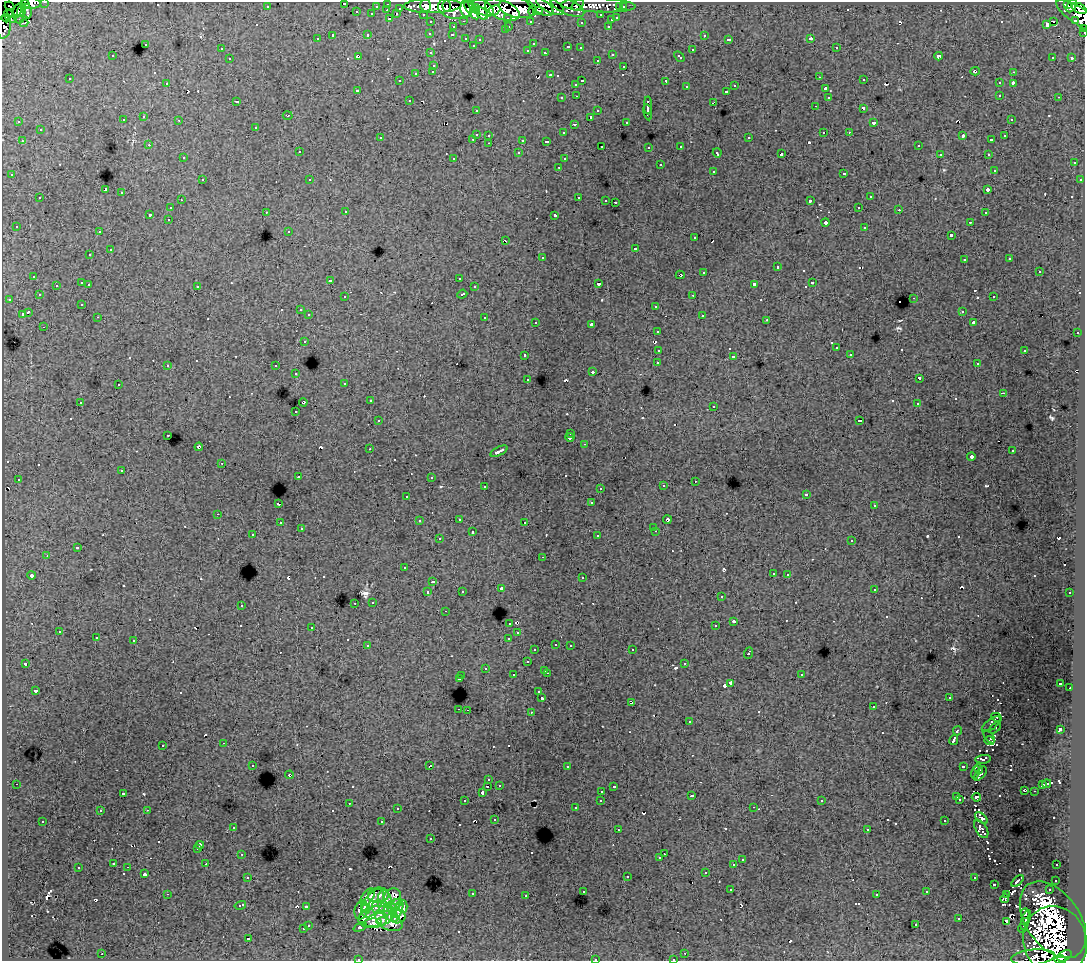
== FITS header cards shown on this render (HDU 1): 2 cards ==
NAXIS1  =                 1083
NAXIS2  =                  959

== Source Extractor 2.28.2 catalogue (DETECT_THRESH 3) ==
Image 1083 x 959 px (HDU 1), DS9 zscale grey, 1 PNG px = 1 image px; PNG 1087 x 963 px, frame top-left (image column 1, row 959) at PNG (2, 2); each listed source drawn as its Kron ellipse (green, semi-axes under 4 px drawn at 4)
Background 108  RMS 0.9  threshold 2.7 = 3 sigma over >= 5 px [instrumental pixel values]
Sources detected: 733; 13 with non-positive FLUX_AUTO (blend fragments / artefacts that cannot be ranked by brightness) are neither listed nor drawn; of the other 720, the 500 brightest by FLUX_AUTO listed and drawn (220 fainter detections omitted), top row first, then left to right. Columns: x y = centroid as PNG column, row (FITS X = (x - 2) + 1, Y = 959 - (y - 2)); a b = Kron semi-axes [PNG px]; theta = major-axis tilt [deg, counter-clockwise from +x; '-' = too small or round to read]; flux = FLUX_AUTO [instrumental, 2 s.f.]
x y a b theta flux
45 2 3 2 - 4200
31 3 10 5 -8 28000
344 3 3 2 - 530
26 4 4 3 - 17000
388 4 3 3 - 7200
1068 4 4 3 - 66000
577 5 7 3 38 20000
598 5 37 7 -2 71000
1072 5 7 3 61 29000
10 6 5 3 - 6700
267 6 3 3 - 2100
376 6 3 2 - 1800
426 6 6 5 - 55000
433 6 29 7 1 230000
447 6 5 3 - 47000
540 6 15 7 -33 110000
550 6 15 7 -27 93000
456 7 18 11 -6 220000
567 7 18 7 -24 70000
620 7 3 3 - 2000
623 7 3 3 - 3100
400 8 3 3 - 1500
471 8 13 5 -59 99000
483 8 11 7 -33 170000
517 8 18 10 -9 180000
1079 8 8 4 -29 140000
466 9 7 5 -79 110000
476 9 5 3 - 53000
21 10 6 3 74 30000
387 10 3 2 - 530
502 10 18 9 -22 410000
533 10 5 4 - 110000
17 11 8 3 66 27000
27 11 7 4 -79 3100
493 11 7 4 27 100000
538 11 5 4 - 81000
357 12 3 3 - 580
11 13 3 3 - 11000
482 13 7 5 -47 77000
372 14 3 3 - 1800
397 14 3 3 - 550
423 14 3 2 - 3000
601 15 3 3 - 2400
10 16 7 5 -50 19000
1080 17 28 8 -32 81000
6 18 4 2 - 8000
508 18 3 3 - 1900
617 18 3 3 - 1100
19 19 4 3 - 2000
390 19 3 3 - 920
611 20 3 3 - 360
1076 20 3 3 - 8800
464 21 3 2 - 650
530 21 3 3 - 2200
1054 21 3 3 - 3100
431 22 3 3 - 2600
581 22 3 3 - 360
24 23 4 2 - 640
1047 24 4 3 - 1500
509 26 3 2 - 600
608 26 3 3 - 800
4 27 12 7 86 30000
453 27 3 3 - 690
1083 28 3 2 - 3100
505 30 3 3 - 440
1084 32 3 2 - 2700
430 33 3 3 - 450
368 35 3 3 - 940
452 35 3 2 - 410
704 35 3 3 - 500
333 36 3 3 - 2300
466 38 3 3 - 780
811 38 3 3 - 20000
317 39 3 3 - 320
480 39 3 3 - 380
729 39 4 3 - 440
145 44 3 3 - 730
533 44 3 3 - 320
473 45 3 3 - 410
568 47 4 3 - 1000
580 48 3 3 - 390
836 48 3 2 - 570
221 49 3 3 - 360
528 50 3 3 - 360
692 50 3 3 - 750
431 53 3 3 - 520
545 53 4 3 - 1000
612 54 3 3 - 650
112 56 3 3 - 340
358 56 4 4 - 350
679 56 6 3 -43 850
939 56 4 4 - 830
1053 57 3 3 - 370
1071 58 4 3 - 530
230 59 3 3 - 630
597 60 3 3 - 400
434 65 3 3 - 680
624 66 3 3 - 650
433 71 3 3 - 540
975 71 4 3 - 630
1013 72 3 2 - 610
416 73 3 3 - 1000
550 75 3 3 - 820
820 77 3 2 - 300
70 79 3 3 - 290
864 80 3 2 - 310
400 81 3 3 - 320
582 81 3 3 - 1100
666 81 4 3 - 1600
167 83 3 3 - 450
999 83 3 3 - 570
1013 83 4 3 - 740
576 84 3 3 - 570
735 86 3 3 - 480
686 87 3 3 - 480
825 89 3 3 - 910
358 90 4 3 - 280
726 91 3 3 - 940
1000 95 3 3 - 570
577 96 3 2 - 430
828 97 3 3 - 510
1059 97 3 2 - 460
562 98 3 3 - 440
409 100 3 3 - 440
237 101 4 3 - 350
713 102 4 2 - 1000
648 105 9 3 -89 4800
815 106 3 2 - 330
863 108 3 3 - 1500
476 110 3 3 - 380
598 111 3 3 - 530
648 112 8 3 -80 4300
288 115 5 3 - 290
144 117 3 3 - 460
590 117 3 3 - 1300
1011 119 3 3 - 310
123 120 3 3 - 530
179 120 3 2 - 350
19 122 3 3 - 340
626 122 3 3 - 450
874 123 4 3 - 650
574 124 4 3 - 480
256 127 3 3 - 520
40 130 3 3 - 640
823 132 3 2 - 400
849 132 3 2 - 390
563 133 3 3 - 350
476 134 3 3 - 1300
489 135 3 3 - 590
963 136 4 3 - 1100
1005 136 3 3 - 410
380 138 3 3 - 360
749 138 3 3 - 770
473 139 3 2 - 540
523 140 3 3 - 1200
991 140 3 3 - 400
22 141 3 2 - 540
546 141 4 3 - 520
489 143 3 2 - 420
149 145 3 2 - 400
602 146 3 3 - 400
681 146 3 3 - 600
918 146 3 3 - 480
649 147 3 3 - 370
299 152 3 3 - 610
519 153 3 3 - 470
717 153 4 3 - 420
781 154 4 3 - 2500
940 154 3 3 - 320
988 154 3 3 - 450
183 158 3 3 - 460
454 158 3 3 - 350
564 159 3 3 - 360
1074 163 3 3 - 550
660 165 3 3 - 860
559 167 3 2 - 360
994 170 3 3 - 270
713 171 3 3 - 690
844 173 3 3 - 990
12 175 3 3 - 490
202 180 3 3 - 650
310 180 3 3 - 300
1080 180 3 3 - 360
105 190 4 3 - 12000
988 190 4 3 - 990
122 193 3 3 - 900
579 197 3 3 - 720
870 197 3 3 - 710
40 198 3 3 - 740
181 200 3 2 - 450
606 200 3 2 - 310
810 201 4 3 - 2600
615 202 3 2 - 510
859 207 3 3 - 360
170 208 3 3 - 520
899 210 2 2 - 410
266 212 3 2 - 390
346 212 3 2 - 410
985 213 3 3 - 450
150 214 3 3 - 2300
555 215 4 3 - 3200
168 219 3 2 - 460
826 222 4 4 - 370
970 222 3 2 - 460
16 226 3 3 - 390
865 227 3 3 - 940
289 231 3 3 - 290
99 232 3 2 - 390
951 235 4 3 - 2300
695 238 3 3 - 500
505 241 3 2 - 770
635 248 3 3 - 1000
110 250 3 3 - 1100
90 255 3 3 - 440
542 257 3 3 - 490
1010 259 3 3 - 320
964 260 3 3 - 450
777 267 3 3 - 1300
704 272 3 3 - 720
1039 272 3 3 - 1200
680 275 4 4 - 280
34 276 3 3 - 550
459 278 3 3 - 400
330 280 3 3 - 370
82 283 3 3 - 1300
812 283 3 3 - 980
89 284 3 2 - 540
599 284 3 3 - 3200
754 284 4 3 - 3300
56 285 3 3 - 380
197 286 3 3 - 550
474 287 3 3 - 550
462 294 5 3 - 960
39 295 3 3 - 420
693 295 3 2 - 440
345 297 3 3 - 450
993 297 3 3 - 490
914 298 3 2 - 840
9 299 3 2 - 350
82 304 3 3 - 320
656 306 3 3 - 820
300 310 3 3 - 470
962 311 3 3 - 440
28 312 4 3 - 2500
22 314 3 3 - 1400
309 315 3 3 - 560
702 315 3 3 - 510
98 317 3 2 - 460
485 318 3 3 - 1100
767 320 3 3 - 350
536 322 3 3 - 510
974 323 4 3 - 840
592 325 3 3 - 1800
44 327 3 2 - 420
657 331 3 3 - 470
1077 333 3 2 - 600
304 341 3 3 - 480
836 348 3 3 - 490
659 350 4 3 - 1700
1025 350 3 3 - 840
850 354 3 3 - 370
525 355 3 3 - 760
733 356 4 3 - 490
658 363 3 3 - 1700
977 364 3 3 - 350
168 365 3 3 - 670
276 366 3 3 - 640
593 372 3 3 - 1300
296 374 3 2 - 270
919 378 4 3 - 3000
528 379 3 3 - 490
345 383 3 3 - 420
118 385 3 3 - 460
1003 393 4 2 - 500
370 401 3 3 - 450
80 402 3 3 - 360
303 402 4 4 - 380
917 404 3 3 - 310
714 406 3 3 - 410
296 412 3 2 - 270
378 421 3 3 - 540
860 421 3 3 - 410
571 434 3 3 - 350
168 435 3 2 - 480
570 437 4 3 - 260
585 444 3 2 - 320
199 447 4 4 - 370
370 449 3 2 - 260
499 451 9 3 27 490
1013 451 3 3 - 410
971 456 4 4 - 350
222 463 3 3 - 390
122 471 3 3 - 580
298 477 3 3 - 360
431 477 3 3 - 290
18 479 3 3 - 340
695 481 3 2 - 320
485 486 3 3 - 540
663 486 3 3 - 470
600 488 3 2 - 330
806 494 3 3 - 390
407 496 3 3 - 300
591 503 3 3 - 340
278 504 3 3 - 2000
874 506 3 3 - 370
218 514 3 2 - 400
459 519 3 3 - 680
667 520 4 4 - 330
419 521 3 3 - 410
525 522 3 3 - 420
280 523 3 3 - 500
654 527 3 3 - 360
301 529 3 3 - 410
656 531 3 2 - 540
472 532 3 3 - 1000
253 535 3 2 - 410
598 536 3 3 - 490
439 539 3 3 - 420
852 541 3 3 - 640
77 548 4 3 - 1700
47 556 3 2 - 490
543 557 3 2 - 290
404 568 3 3 - 290
773 573 3 3 - 410
788 574 3 3 - 440
31 575 4 4 - 350
582 578 3 3 - 620
433 582 4 2 - 510
501 589 4 3 - 900
874 589 3 3 - 490
462 591 3 3 - 340
428 592 3 3 - 870
1070 593 3 3 - 460
721 597 3 3 - 560
373 602 3 3 - 380
355 603 3 3 - 470
241 605 3 3 - 690
445 611 3 2 - 290
734 621 3 3 - 1900
510 623 3 3 - 580
716 626 3 3 - 930
312 627 3 3 - 500
59 632 3 3 - 440
518 633 3 3 - 340
96 638 3 3 - 610
509 638 4 3 - 1100
134 641 3 3 - 1300
556 644 3 3 - 440
570 645 3 3 - 550
368 646 4 3 - 550
535 650 3 3 - 310
632 650 3 2 - 440
748 653 5 3 - 1400
527 662 3 3 - 570
685 663 3 3 - 550
25 664 3 3 - 410
485 668 3 3 - 410
545 670 3 3 - 590
547 673 3 2 - 810
801 674 3 3 - 580
513 675 3 3 - 570
462 676 3 2 - 540
459 679 3 3 - 1900
731 683 4 3 - 780
1061 683 3 3 - 540
1070 688 2 2 - 390
35 691 4 3 - 540
539 692 3 3 - 550
949 697 3 3 - 340
542 698 3 3 - 2800
632 702 3 3 - 270
873 707 3 2 - 460
459 709 3 2 - 680
467 710 3 2 - 570
531 712 3 3 - 730
996 717 5 3 - 320
689 722 3 3 - 570
991 724 11 5 36 420
995 728 7 3 41 320
1060 729 4 3 - 4200
957 731 5 3 - 1800
989 737 7 3 -51 340
954 740 5 3 - 4600
989 741 5 2 - 330
224 743 3 2 - 470
163 745 3 3 - 690
983 759 8 4 6 510
253 765 3 3 - 400
430 766 4 3 - 2400
963 766 4 3 - 1400
567 767 3 2 - 360
979 769 5 3 - 260
975 772 6 3 77 390
980 774 8 4 51 400
289 775 4 3 - 340
489 780 3 3 - 380
16 784 3 2 - 420
1047 784 4 3 - 260
499 785 3 3 - 380
1042 785 4 3 - 270
488 786 3 3 - 1100
614 786 3 3 - 410
1025 790 4 4 - 310
602 791 3 3 - 530
1034 791 3 2 - 390
123 793 4 3 - 650
482 793 3 3 - 770
692 796 4 3 - 460
957 797 3 3 - 470
976 797 4 4 - 570
960 799 3 3 - 360
601 800 3 3 - 610
465 801 3 3 - 480
822 801 3 3 - 320
349 803 3 2 - 530
754 807 3 2 - 470
576 808 3 3 - 380
397 809 3 3 - 350
147 810 3 2 - 780
100 811 3 3 - 360
981 818 7 3 -40 500
495 819 3 3 - 410
43 821 3 3 - 400
945 821 3 3 - 640
382 822 3 3 - 1400
233 827 3 3 - 460
867 829 3 3 - 280
981 829 10 5 -57 660
618 830 3 2 - 350
431 839 3 3 - 350
200 845 4 3 - 630
198 848 3 3 - 290
242 854 3 2 - 490
664 854 3 2 - 380
660 858 3 3 - 380
742 860 3 3 - 610
114 863 3 3 - 690
206 864 2 2 - 320
734 865 3 3 - 1700
1057 865 3 3 - 390
128 867 3 2 - 410
78 868 3 3 - 870
706 872 3 3 - 810
144 874 4 3 - 1000
627 876 3 3 - 1100
248 877 3 3 - 420
974 878 3 3 - 410
1056 880 3 3 - 540
1018 881 7 3 48 390
994 884 3 3 - 1300
731 890 3 2 - 340
1049 890 3 3 - 670
583 891 3 3 - 500
927 892 3 3 - 510
167 894 3 2 - 1400
472 894 3 3 - 400
877 894 3 3 - 370
378 895 10 7 8 690
1007 895 3 3 - 290
526 896 3 2 - 360
368 897 10 5 53 1000
393 897 9 8 - 530
1005 898 5 3 - 410
373 903 16 8 58 2200
385 903 13 7 -81 2400
396 904 6 3 31 510
240 905 6 3 15 380
306 907 3 3 - 860
378 907 6 6 - 1200
403 907 6 4 -88 700
366 908 6 3 -62 1100
392 908 6 3 -47 780
398 909 9 4 66 1600
361 910 9 6 74 1300
391 914 9 5 -58 1500
1025 914 5 3 - 570
376 917 18 10 12 3400
398 917 7 6 - 910
959 919 3 3 - 870
1026 920 10 3 74 880
1053 920 43 27 -54 25000
381 921 5 3 - 630
389 921 15 8 -28 3000
1007 921 4 3 - 390
373 923 9 4 3 690
308 925 3 3 - 700
916 925 3 3 - 430
360 927 7 3 26 760
303 929 3 3 - 710
1022 929 4 3 - 420
248 939 3 3 - 2100
1055 941 35 31 -72 26000
685 953 3 2 - 460
102 954 3 2 - 740
1064 956 8 5 27 67000
1033 957 22 7 6 660
358 959 3 2 - 280
595 959 3 3 - 830
673 959 3 2 - 370
1060 960 6 2 -3 43000
At the frame edge (FLAGS 8, measured only in part): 13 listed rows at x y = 45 2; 31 3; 344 3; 1079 8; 1080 17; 4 27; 1083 28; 1084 32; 1033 957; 358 959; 595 959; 673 959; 1060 960
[220 fainter detections neither listed nor drawn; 13 non-positive-flux detections neither listed nor drawn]